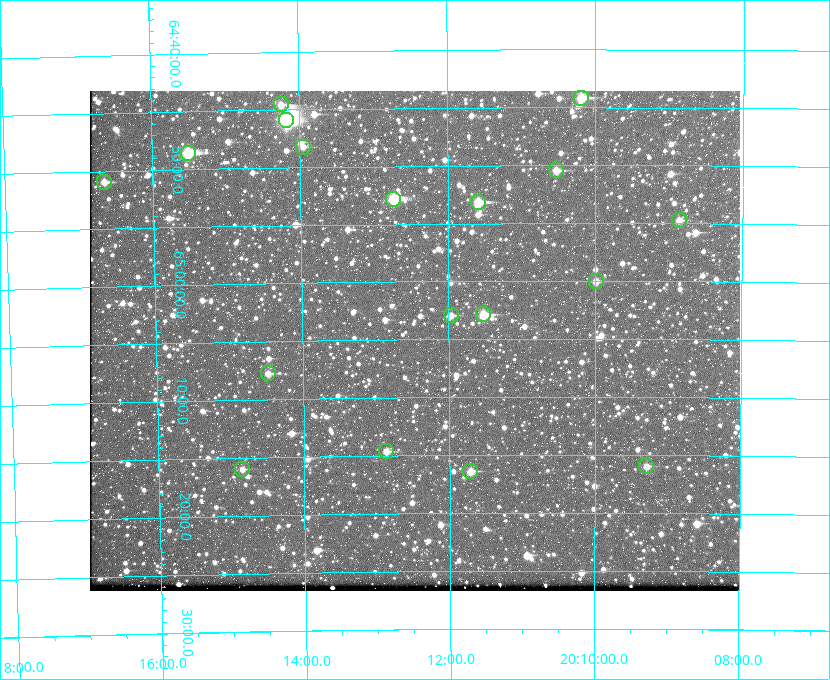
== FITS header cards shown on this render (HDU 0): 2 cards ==
NAXIS1  =                  650 / Width of table row in bytes
NAXIS2  =                  500 / Number of rows in table

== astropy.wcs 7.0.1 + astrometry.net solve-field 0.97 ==
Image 650 x 500 px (HDU 0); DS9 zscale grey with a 90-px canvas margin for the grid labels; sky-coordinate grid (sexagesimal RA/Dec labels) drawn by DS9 from the SOLVED WCS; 18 Tycho-2 reference stars matched to detected sources circled (green)
Header WCS: none
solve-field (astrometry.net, Tycho-2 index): SOLVED blind (the file carries no WCS)
Solved WCS: RA---TAN-SIP/DEC--TAN-SIP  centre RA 20:12:28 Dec +65:05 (303.12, +65.08 deg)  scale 5.18 arcsec/px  FOV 56.2' x 43.2'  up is -180 deg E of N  parity flipped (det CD > 0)
(file carries no celestial WCS; the grid is the blind solution)
Tycho-2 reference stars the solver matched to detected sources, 18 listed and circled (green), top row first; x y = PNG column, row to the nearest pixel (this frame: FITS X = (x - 90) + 1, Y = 500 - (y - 91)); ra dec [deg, ICRS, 3 dp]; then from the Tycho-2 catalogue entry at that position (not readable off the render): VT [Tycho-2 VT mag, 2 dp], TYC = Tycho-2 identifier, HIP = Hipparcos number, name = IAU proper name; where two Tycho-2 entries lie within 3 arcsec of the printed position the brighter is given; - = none
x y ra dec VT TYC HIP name
581 98 302.549 +64.736 9.65 4240-950-1 - -
281 104 303.562 +64.742 10.88 4240-278-1 - -
286 120 303.544 +64.765 7.36 4240-620-1 99731 -
303 147 303.488 +64.804 11.29 4240-68-1 - -
188 153 303.878 +64.810 8.93 4240-794-1 - -
556 170 302.633 +64.841 10.69 4240-985-1 - -
104 182 304.164 +64.849 10.65 4240-315-1 - -
393 199 303.184 +64.880 9.02 4240-488-1 - -
478 202 302.897 +64.886 9.40 4240-717-1 - -
679 220 302.216 +64.912 11.03 4240-1279-1 - -
596 281 302.498 +65.000 11.22 4240-149-1 - -
483 314 302.882 +65.048 10.25 4240-98-1 - -
451 315 302.992 +65.048 11.44 4240-88-1 - -
268 373 303.620 +65.129 11.18 4240-34-1 - -
386 451 303.217 +65.244 11.17 4240-236-1 - -
646 466 302.323 +65.266 11.19 4240-188-1 - -
242 469 303.713 +65.266 11.45 4240-564-1 - -
470 471 302.928 +65.273 10.74 4240-760-1 - -